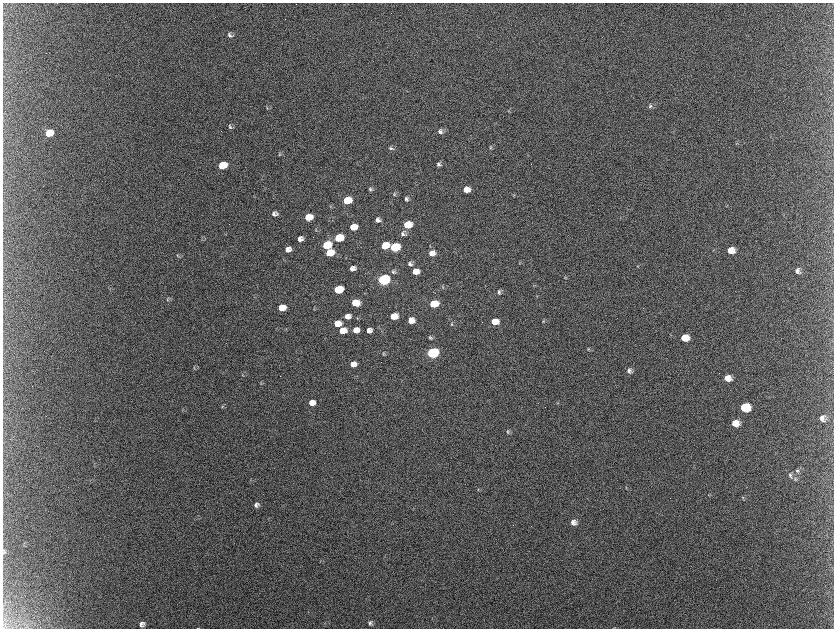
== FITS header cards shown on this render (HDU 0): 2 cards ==
NAXIS1  =                 1663 / length of data axis 1
NAXIS2  =                 1252 / length of data axis 2

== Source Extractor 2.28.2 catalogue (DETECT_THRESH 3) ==
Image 1663 x 1252 px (HDU 0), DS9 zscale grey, zoomed out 1/2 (1 PNG px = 2 x 2 image px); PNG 836 x 630 px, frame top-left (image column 2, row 1251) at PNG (3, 3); no overlay
Background 2130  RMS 31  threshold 94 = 3 sigma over >= 5 px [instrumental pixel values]
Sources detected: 109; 10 cannot appear on this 1/2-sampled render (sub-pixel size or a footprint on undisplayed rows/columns) and are not listed; the other 99 listed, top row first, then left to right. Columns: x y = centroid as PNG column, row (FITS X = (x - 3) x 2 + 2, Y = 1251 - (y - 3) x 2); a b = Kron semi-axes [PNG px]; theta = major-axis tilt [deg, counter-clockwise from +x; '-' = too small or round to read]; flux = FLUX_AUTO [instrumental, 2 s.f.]
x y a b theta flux
230 35 7 5 -24 2.1e+04
650 106 6 5 - 1.3e+04
267 108 4 3 - 6.0e+03
508 111 4 2 - 3.6e+03
230 127 7 4 -65 1.2e+04
440 131 6 6 - 2.5e+04
49 133 7 6 - 1.9e+05
736 143 4 3 - 5.3e+03
490 147 5 4 - 8.8e+03
391 148 7 5 -36 1.3e+04
280 154 4 4 - 8.0e+03
439 164 7 5 -18 1.7e+04
222 165 6 5 - 2.6e+05
371 189 6 4 -33 1.4e+04
466 190 6 5 - 5.9e+04
394 195 5 4 - 7.6e+03
513 195 4 2 - 3.9e+03
406 199 6 4 -68 1.4e+04
347 200 6 5 - 2.2e+05
330 207 5 3 - 7.1e+03
274 214 6 5 - 2.4e+04
308 217 6 5 - 1.5e+05
378 220 5 5 - 2.8e+04
407 225 6 5 - 1.9e+05
353 227 6 5 - 1.2e+05
316 230 4 3 - 5.7e+03
403 233 7 7 - 2.2e+04
339 238 6 5 - 3.2e+05
201 239 5 3 - 5.6e+03
300 239 5 5 - 3.1e+04
327 245 6 5 - 3.0e+05
385 245 6 5 - 1.3e+05
395 247 7 5 11 5.2e+05
288 249 6 5 - 4.5e+04
731 250 7 6 - 7.9e+04
330 253 6 5 - 1.9e+05
432 253 7 6 - 4.9e+04
178 256 7 4 -70 8.9e+03
410 263 6 5 - 1.9e+04
519 263 6 2 70 5.6e+03
352 268 5 5 - 3.1e+04
415 271 6 5 - 6.8e+04
797 271 7 5 -81 2.6e+04
393 272 7 5 -42 1.5e+04
565 277 4 2 - 4.0e+03
383 280 7 5 12 1.5e+06
534 285 4 2 - 3.8e+03
443 287 5 3 - 6.8e+03
338 290 6 5 - 3.6e+05
499 292 7 4 68 1.5e+04
167 299 7 3 -81 8.2e+03
355 303 6 5 - 1.5e+05
434 304 6 5 - 2.0e+05
282 308 6 5 - 1.5e+05
347 316 6 5 - 4.7e+04
394 316 6 5 - 1.2e+05
357 318 5 4 - 7.9e+03
411 320 6 5 - 6.1e+04
543 321 5 4 - 8.2e+03
495 322 6 5 - 9.1e+04
337 323 6 5 - 1.2e+05
452 324 5 3 - 8.4e+03
356 330 6 5 - 6.2e+04
369 330 5 5 - 3.7e+04
343 331 7 5 14 1.3e+05
430 337 6 4 -72 1.1e+04
685 338 7 6 - 1.2e+05
588 349 5 5 - 9.1e+03
432 353 7 5 9 1.2e+06
383 354 5 4 - 8.5e+03
353 364 6 5 - 5.3e+04
194 368 5 3 - 6.9e+03
629 371 6 6 - 2.4e+04
242 374 5 3 - 6.0e+03
728 378 7 6 - 6.0e+04
261 383 4 3 - 5.9e+03
312 403 6 5 - 6.2e+04
557 403 5 3 - 6.2e+03
222 407 5 3 - 5.8e+03
745 407 7 6 - 3.4e+05
822 418 7 6 - 3.4e+04
735 423 7 6 - 7.5e+04
507 432 6 4 -61 9.9e+03
797 471 6 6 - 1.7e+04
790 475 8 5 -82 1.7e+04
795 479 6 5 - 1.3e+04
626 488 5 3 - 5.4e+03
478 490 4 3 - 7.0e+03
708 495 3 2 - 3.2e+03
743 498 5 4 - 8.2e+03
256 505 5 5 - 2.2e+04
573 522 7 6 - 3.5e+04
3 550 4 3 - 6.8e+03
4 552 6 3 52 8.0e+03
320 561 3 2 - 3.8e+03
370 623 6 5 - 1.5e+04
142 624 6 5 - 2.4e+04
614 627 3 2 - 2.9e+03
198 628 5 1 - 3.1e+03
At the frame edge (FLAGS 8, measured only in part): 1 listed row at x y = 198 628
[10 sub-pixel or undisplayed-footprint detections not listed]